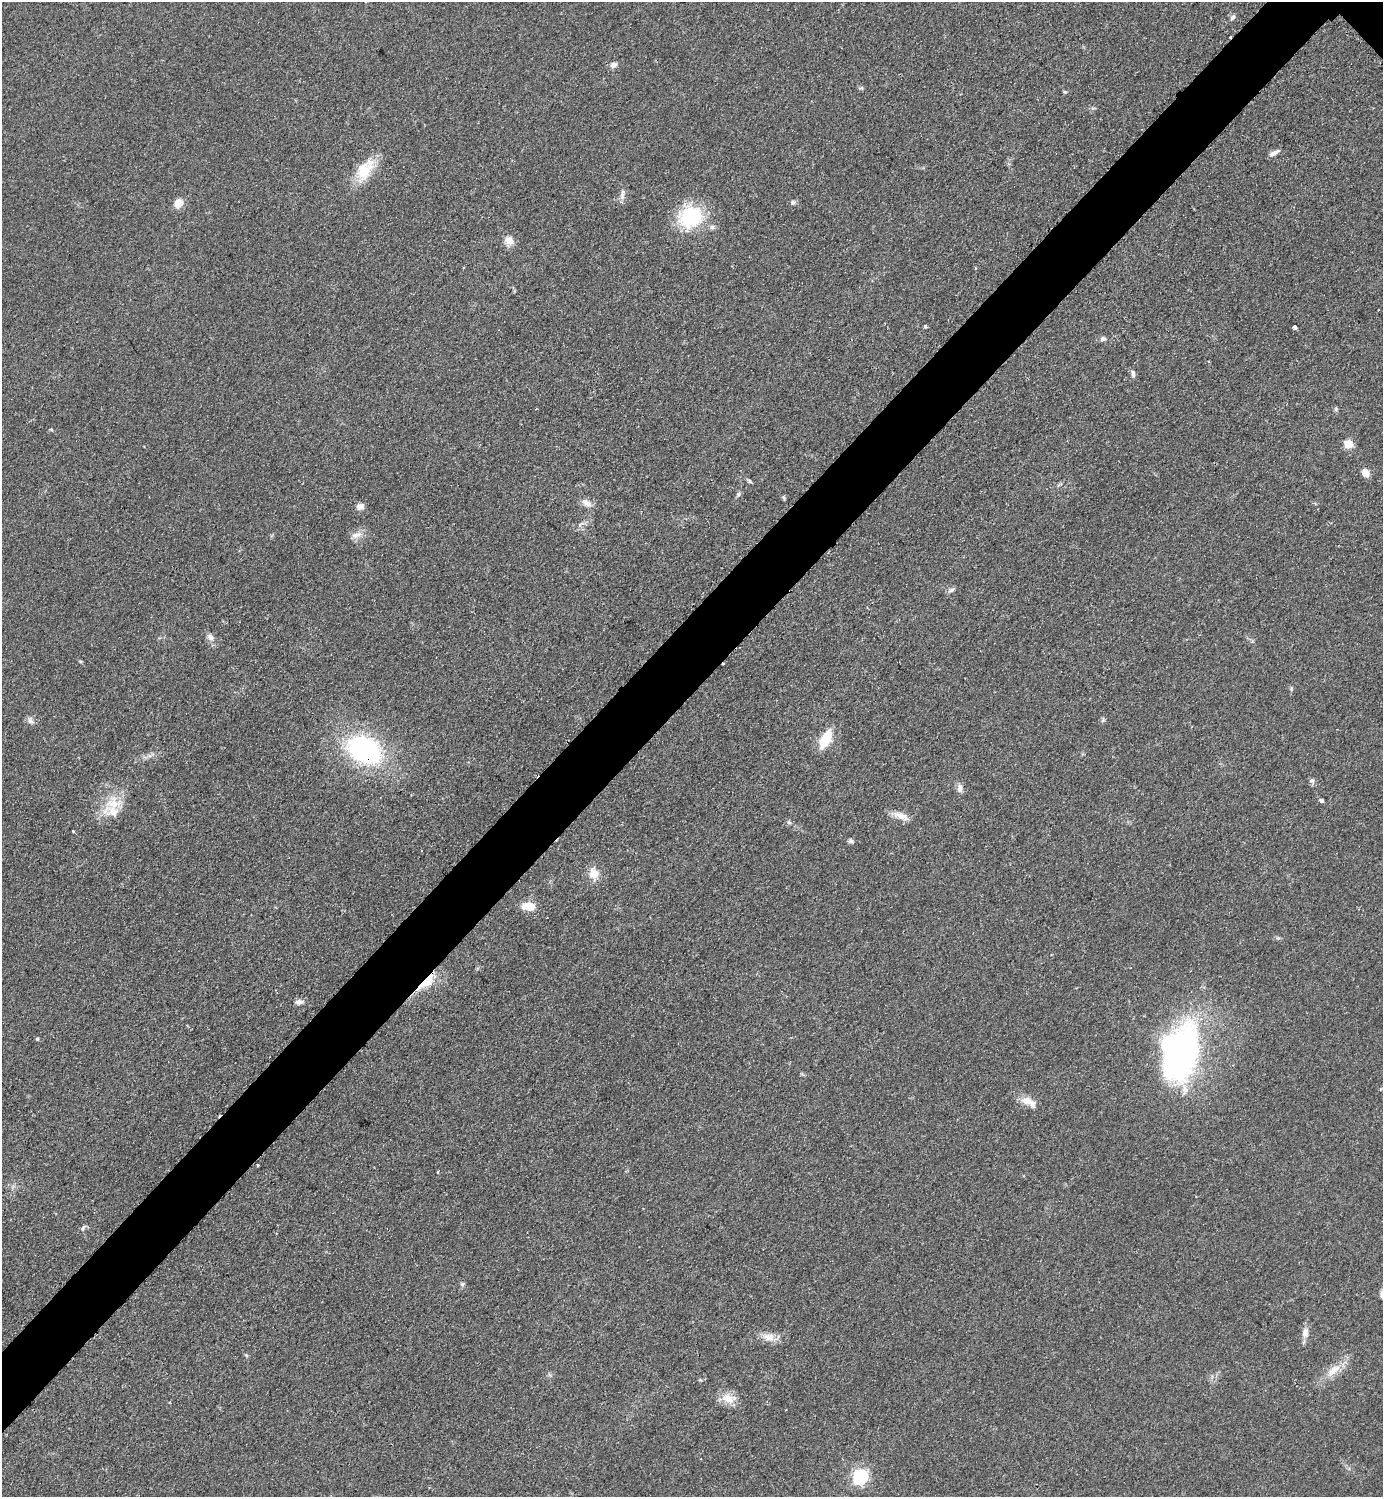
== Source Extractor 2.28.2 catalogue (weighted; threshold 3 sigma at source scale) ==
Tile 7 of 4 x 4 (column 3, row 2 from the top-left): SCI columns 3076-4456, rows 2999-4493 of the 6005 x 6005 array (HDU 1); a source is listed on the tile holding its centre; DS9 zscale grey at full resolution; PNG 1385 x 1499 px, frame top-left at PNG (2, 2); no overlay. Shown black and unused: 5% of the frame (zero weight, under 2 of 3 exposures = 1% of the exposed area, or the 3 px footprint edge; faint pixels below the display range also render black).
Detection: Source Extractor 2.28.2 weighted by HDU 2 'WHT'; one run over the whole footprint, this tile lists its part. Background 0.0799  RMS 0.0075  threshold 0.0337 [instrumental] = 3 sigma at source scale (4.5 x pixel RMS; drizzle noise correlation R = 1.50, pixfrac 1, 0.05/0.05 arcsec/px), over >= 5 px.
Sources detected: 59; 1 inside a brighter object's white glare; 4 cosmic-ray / hot-pixel residue — not listed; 3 inside a brighter listed object's ellipse — not listed separately; the other 51 listed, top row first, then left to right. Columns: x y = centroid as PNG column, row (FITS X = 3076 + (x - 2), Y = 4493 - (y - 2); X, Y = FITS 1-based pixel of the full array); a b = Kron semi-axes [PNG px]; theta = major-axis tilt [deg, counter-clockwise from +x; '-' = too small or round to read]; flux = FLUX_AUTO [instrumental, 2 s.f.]
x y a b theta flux
1232 17 7 5 56 2.1
613 65 9 7 23 3
1065 92 5 4 - 0.88
1273 153 14 5 30 3
365 170 31 18 57 22
622 194 15 5 86 3.4
793 202 7 5 25 1.8
179 203 8 7 - 11
690 217 31 27 34 44
509 240 11 9 -36 6.3
925 326 4 4 - 1.1
1295 327 4 3 - 4.9
1103 339 6 5 - 2.2
1133 373 9 5 -75 2.3
51 429 5 3 - 0.75
1348 444 5 5 - 29
1365 473 8 6 -57 7.8
749 481 7 4 -71 1
738 494 7 5 69 1.5
784 498 7 3 -71 0.97
587 503 15 8 -31 4.8
360 506 10 8 8 3.6
356 535 16 7 17 5.1
952 590 8 5 28 1.9
210 637 9 7 -46 3.4
1103 720 6 4 47 1.2
30 721 9 7 -53 2.8
825 739 18 9 65 21
364 750 24 17 -28 150
1312 781 8 7 - 1.9
960 788 12 7 90 3.5
1321 801 4 4 - 1.9
113 804 20 17 -2 17
901 816 23 8 -23 7
789 822 7 4 -1 1.3
851 841 7 6 - 1.5
594 874 14 12 -77 9.1
528 906 15 9 -1 11
426 982 26 9 38 17
299 1002 11 6 5 2.9
37 1039 4 4 - 1.1
1181 1058 58 28 73 250
1027 1101 17 11 -7 7.1
438 1172 4 3 - 0.76
83 1227 10 4 55 1.4
462 1284 6 5 - 1.3
1305 1333 15 9 82 4.9
769 1337 17 10 -9 7.4
1333 1370 23 9 42 11
729 1399 21 12 -10 9.9
860 1477 7 6 - 160
Overlapping masked pixels (flux is a lower limit): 2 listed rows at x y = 364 750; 426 982